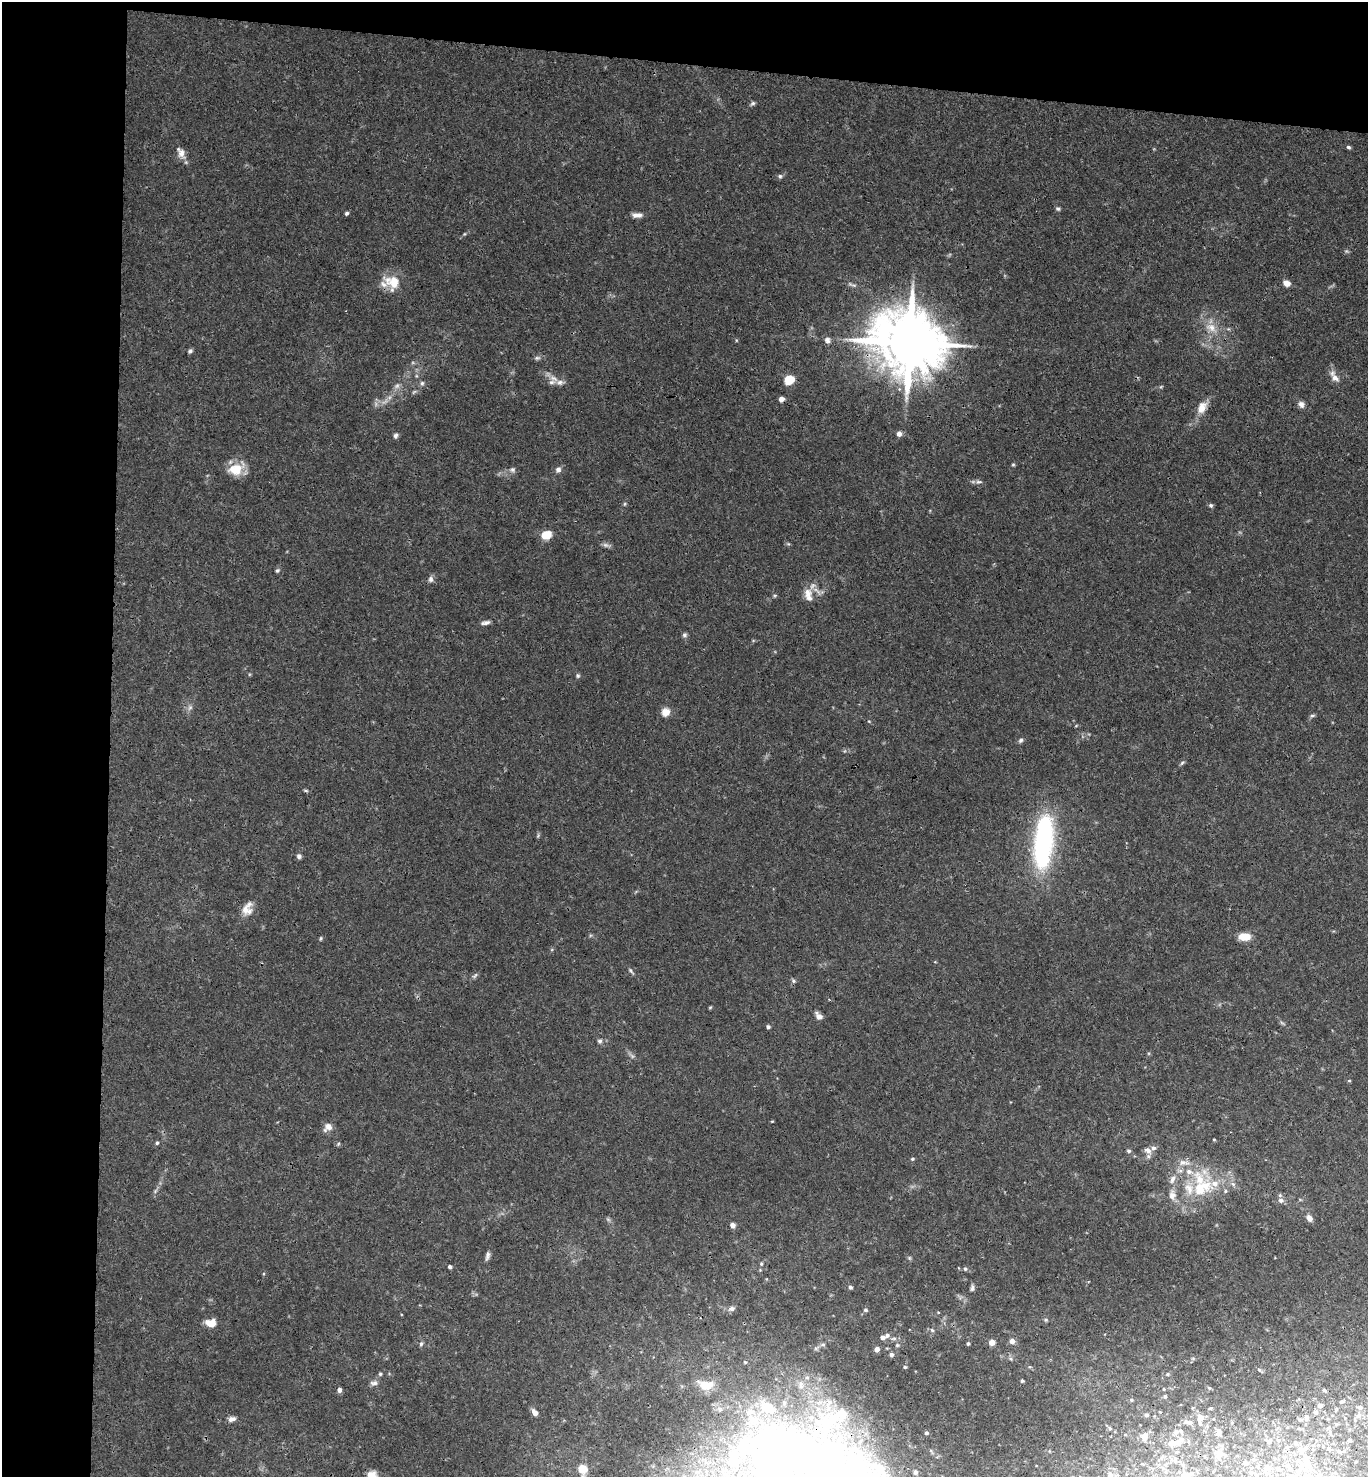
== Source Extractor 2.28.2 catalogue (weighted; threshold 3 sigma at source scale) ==
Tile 1 of 3 x 3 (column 1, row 1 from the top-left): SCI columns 160-1525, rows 2961-4435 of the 4515 x 4442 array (HDU 1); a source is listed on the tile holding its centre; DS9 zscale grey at full resolution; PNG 1370 x 1479 px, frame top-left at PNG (2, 2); no overlay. Shown black and unused: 12% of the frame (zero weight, under 3 of 4 exposures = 6% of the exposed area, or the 3 px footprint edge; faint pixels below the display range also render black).
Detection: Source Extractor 2.28.2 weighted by HDU 2 'WHT'; one run over the whole footprint, this tile lists its part. Background 0.0368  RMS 0.0029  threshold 0.0132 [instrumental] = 3 sigma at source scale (4.5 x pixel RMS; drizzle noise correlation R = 1.50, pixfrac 1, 0.05/0.05 arcsec/px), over >= 5 px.
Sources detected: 184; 3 too faint to see at this stretch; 1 inside a brighter object's white glare — not listed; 19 inside a brighter listed object's ellipse — not listed separately; the other 161 listed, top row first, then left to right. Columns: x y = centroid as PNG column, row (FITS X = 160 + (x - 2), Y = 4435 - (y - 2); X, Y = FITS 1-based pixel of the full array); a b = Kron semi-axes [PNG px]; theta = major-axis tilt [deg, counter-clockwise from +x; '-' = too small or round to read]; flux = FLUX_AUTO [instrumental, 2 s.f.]
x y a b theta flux
753 103 7 5 30 0.61
1348 147 5 4 - 0.55
181 153 17 9 -61 2.4
780 176 6 6 - 0.61
1058 209 6 5 - 0.56
347 213 4 4 - 0.65
635 215 10 8 -17 1.2
464 234 5 3 - 0.28
1346 251 6 4 -17 0.44
394 282 20 18 -71 6
1286 283 7 5 -18 2.5
852 285 14 4 -20 0.79
1211 328 17 10 -21 3.5
827 340 9 7 -73 1.1
909 343 20 16 -15 2800
190 351 6 4 44 0.62
537 358 9 5 13 0.71
1334 376 18 8 -59 2.2
554 378 14 7 -22 2.1
789 380 6 5 - 17
422 383 7 5 89 0.66
397 386 9 7 35 1.1
414 392 7 3 37 0.44
781 399 4 4 - 2.1
1301 404 9 7 -60 1.3
1202 407 17 10 65 3.2
899 434 7 6 - 1.2
395 435 7 6 - 0.8
1013 465 5 4 - 0.34
236 469 21 14 27 6
558 469 8 7 - 1.1
512 470 8 7 - 0.93
979 482 9 5 6 0.81
625 504 6 4 89 0.38
1211 505 6 5 - 0.55
546 535 11 9 17 4
277 570 6 5 - 0.5
431 579 8 7 - 0.96
775 595 6 4 18 0.37
808 595 18 10 -76 2.9
485 623 12 5 11 1
684 635 6 6 - 0.69
578 676 6 5 - 0.52
190 707 8 6 54 0.89
666 712 9 9 - 2.7
1312 715 7 5 43 0.59
1021 740 7 5 45 0.68
1182 763 7 4 31 0.5
306 790 7 3 -9 0.38
1043 842 62 20 85 48
299 856 6 5 - 0.86
247 909 19 12 69 3.3
1244 937 14 9 -4 4
321 938 6 4 73 0.38
631 971 11 3 -50 0.61
475 975 10 4 46 0.63
793 981 6 5 - 0.57
710 1007 6 4 2 0.32
818 1016 9 6 -49 1.6
1282 1023 8 4 -37 0.51
768 1027 5 5 - 0.57
600 1041 6 6 - 0.76
1349 1080 5 3 - 0.28
772 1121 4 3 - 0.25
328 1127 13 10 41 1.9
1214 1139 4 3 - 0.27
157 1143 4 4 - 0.49
1148 1150 10 7 -37 1.7
1129 1151 5 5 - 0.67
912 1159 5 4 - 0.38
1172 1179 13 7 64 1.9
1200 1179 31 16 -66 11
1233 1184 7 5 -44 0.81
155 1191 7 4 71 0.56
1225 1191 6 5 - 0.5
1172 1195 14 10 87 2.5
1281 1200 7 6 - 1
1309 1218 8 5 -54 1.7
608 1219 7 4 -19 0.51
733 1225 6 5 - 1.3
487 1256 12 5 74 1
909 1258 6 5 - 0.43
761 1264 5 4 - 0.4
450 1267 4 4 - 0.72
965 1269 5 4 - 0.52
850 1287 4 4 - 0.65
972 1288 9 5 89 0.75
732 1309 10 7 17 1.1
866 1310 5 5 - 0.54
938 1312 3 3 - 0.24
1046 1320 5 5 - 0.41
211 1323 12 8 -6 3.6
932 1330 5 5 - 0.54
882 1337 5 5 - 1.2
894 1338 6 4 1 0.6
1012 1341 6 5 - 1.5
992 1342 6 5 - 1.9
968 1343 4 3 - 0.45
421 1344 6 5 - 0.63
823 1345 8 4 8 0.63
897 1345 5 4 - 0.45
816 1348 7 4 18 0.53
877 1349 5 5 - 1.7
891 1354 5 4 - 0.95
1193 1358 6 4 0 0.41
745 1362 3 3 - 0.3
905 1367 4 4 - 0.43
1259 1370 6 4 -44 0.49
380 1374 5 4 - 0.44
1167 1374 5 3 - 0.29
807 1377 6 4 0 0.54
1022 1381 3 3 - 0.56
374 1383 10 6 0 1.1
706 1385 20 12 -8 4.7
801 1385 12 6 -83 1.4
1209 1388 5 4 - 0.39
1164 1389 3 3 - 0.23
339 1390 5 4 - 1.3
1324 1390 4 3 - 0.57
1165 1396 4 4 - 0.4
1131 1400 5 4 - 0.37
1341 1402 8 3 19 0.36
1320 1406 6 5 - 1.2
1360 1407 8 5 -1 0.88
535 1412 7 5 -53 1.6
1316 1412 5 5 - 0.82
1146 1415 6 4 12 0.51
1359 1415 9 5 31 0.95
1306 1417 8 5 90 1
1200 1418 13 7 89 2.2
1345 1418 4 4 - 0.23
232 1419 9 6 16 1.2
753 1420 20 18 12 9.8
829 1421 47 30 35 28
1189 1422 12 5 -11 1.3
1110 1428 6 5 - 0.56
1176 1432 8 7 - 1.3
1218 1432 9 7 68 0.93
926 1433 5 4 - 0.51
1125 1434 5 3 - 0.31
1144 1436 10 8 71 2.3
1180 1440 14 7 35 2.3
1350 1440 4 4 - 0.55
1269 1442 5 4 - 0.65
1329 1449 5 4 - 0.42
1302 1450 12 7 23 1.8
1339 1451 7 5 -38 0.7
1219 1454 15 10 71 2
782 1458 357 131 -47 340
1300 1462 17 5 -53 1.8
1246 1463 4 4 - 0.83
1289 1466 16 6 -53 1.7
1308 1466 10 8 -80 2.1
1268 1468 8 7 - 1.3
583 1469 8 7 - 5.2
880 1469 24 14 -53 7.6
1278 1469 5 3 - 0.36
915 1472 5 4 - 0.52
1250 1472 5 5 - 0.71
1109 1475 14 8 76 1.9
1186 1476 9 8 - 5.1
Overlapping masked pixels (flux is a lower limit): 5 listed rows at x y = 394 282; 909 343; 781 399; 829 1421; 782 1458
Isophote crosses this tile's border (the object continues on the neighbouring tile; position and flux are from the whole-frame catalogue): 3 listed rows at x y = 782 1458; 1109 1475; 1186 1476